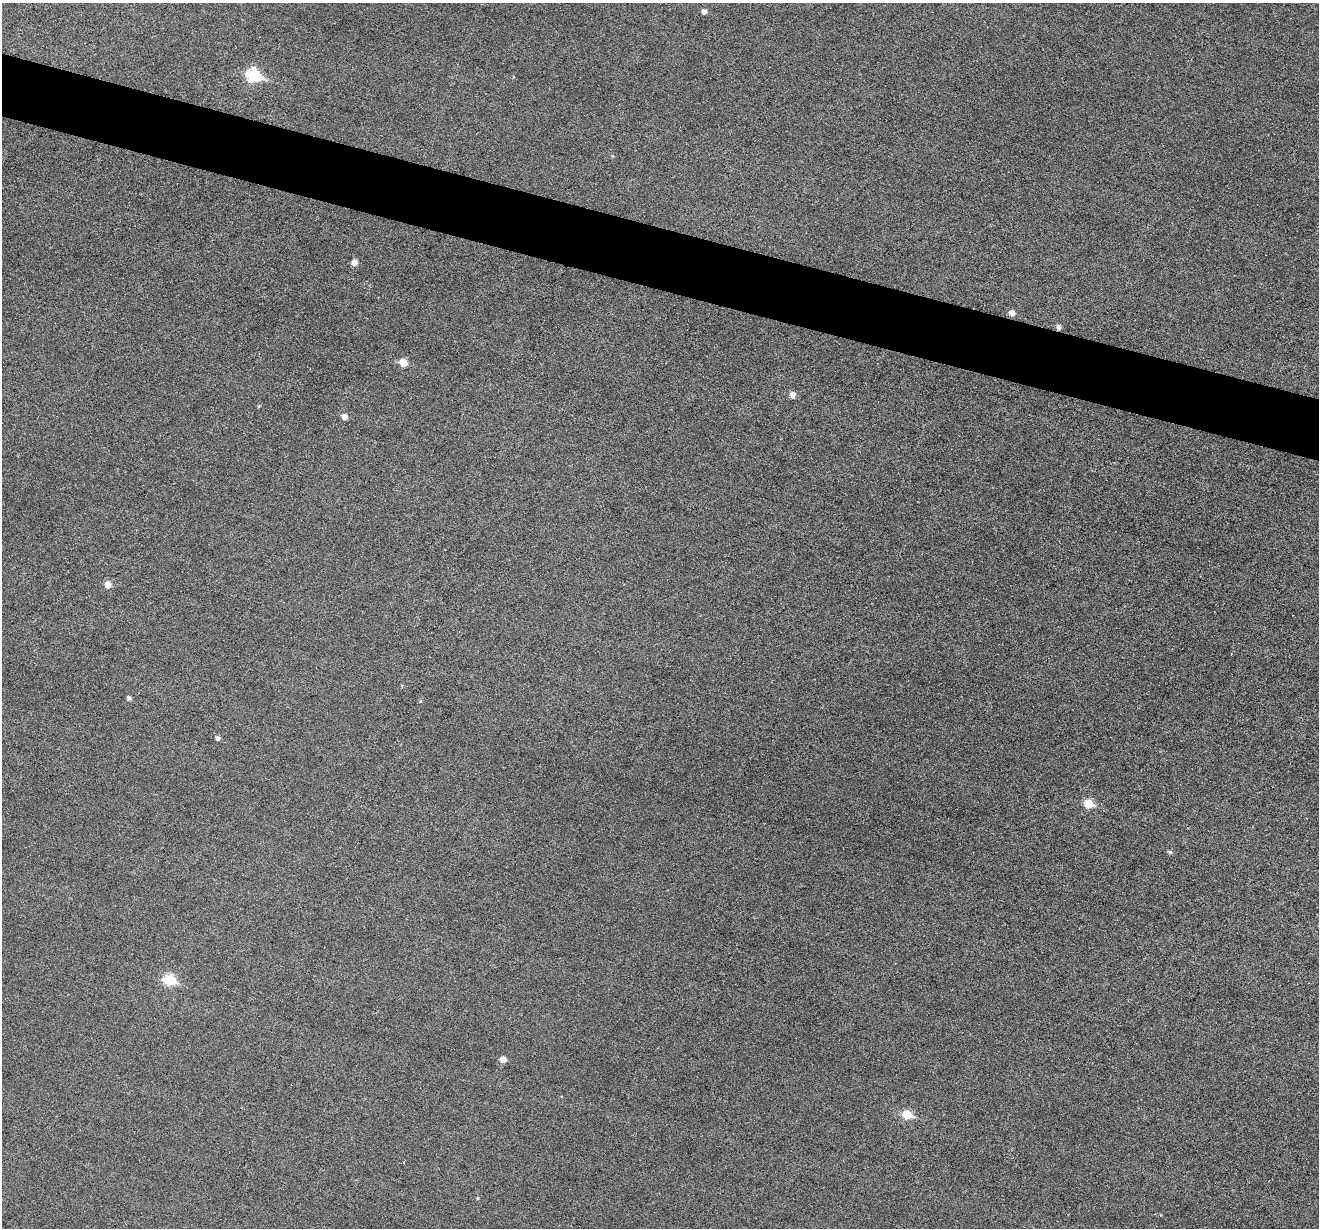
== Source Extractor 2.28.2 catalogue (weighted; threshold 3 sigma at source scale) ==
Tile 11 of 4 x 4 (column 3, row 3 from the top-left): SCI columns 2640-3956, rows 1482-2707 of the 5274 x 5288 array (HDU 1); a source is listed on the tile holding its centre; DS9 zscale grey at full resolution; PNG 1321 x 1230 px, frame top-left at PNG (2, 3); no overlay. Shown black and unused: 5% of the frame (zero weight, under 3 of 6 exposures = <1% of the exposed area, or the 3 px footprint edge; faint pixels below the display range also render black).
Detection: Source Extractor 2.28.2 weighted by HDU 2 'WHT'; one run over the whole footprint, this tile lists its part. Background 0.0504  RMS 0.0056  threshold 0.0228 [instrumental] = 3 sigma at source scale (4.09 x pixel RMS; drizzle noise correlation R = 1.36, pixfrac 0.8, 0.05/0.05 arcsec/px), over >= 5 px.
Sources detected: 18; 1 cosmic-ray / hot-pixel residue — not listed; the other 17 listed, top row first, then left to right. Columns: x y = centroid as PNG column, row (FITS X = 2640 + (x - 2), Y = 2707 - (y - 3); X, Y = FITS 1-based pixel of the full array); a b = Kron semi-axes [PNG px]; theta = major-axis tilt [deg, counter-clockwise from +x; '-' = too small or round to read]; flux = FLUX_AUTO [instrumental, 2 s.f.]
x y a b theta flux
704 11 5 5 - 2.3
253 75 8 7 - 49
354 262 5 5 - 3.5
1012 313 7 6 - 2.6
1059 327 5 5 - 1.9
403 362 6 6 - 7.4
792 395 6 5 - 3
344 416 5 5 - 2.9
108 584 6 6 - 4.8
129 698 5 5 - 1.4
218 738 4 4 - 1.7
1088 804 6 6 - 14
1170 852 5 5 - 0.84
169 980 7 6 - 29
503 1059 6 5 - 3.2
907 1115 7 6 - 15
477 1198 4 4 - 0.52